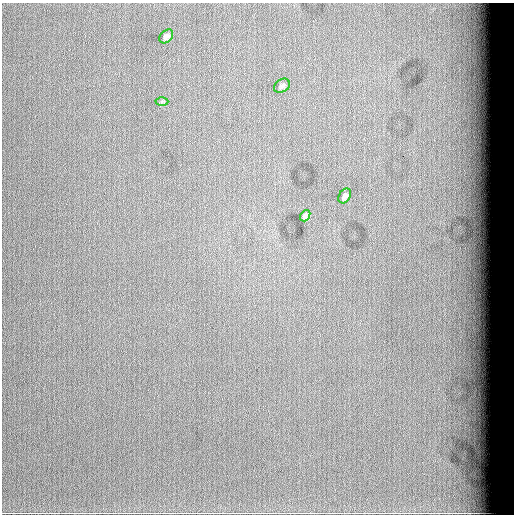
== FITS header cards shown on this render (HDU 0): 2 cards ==
NAXIS1  =                  512
NAXIS2  =                  512

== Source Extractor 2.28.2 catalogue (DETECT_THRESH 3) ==
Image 512 x 512 px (HDU 0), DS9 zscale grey, 1 PNG px = 1 image px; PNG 516 x 516 px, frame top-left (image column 1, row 512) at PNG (2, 3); each listed source drawn as its Kron ellipse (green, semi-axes under 4 px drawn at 4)
Background 61000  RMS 17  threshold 52.1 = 3 sigma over >= 5 px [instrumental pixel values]
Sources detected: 5; all 5 listed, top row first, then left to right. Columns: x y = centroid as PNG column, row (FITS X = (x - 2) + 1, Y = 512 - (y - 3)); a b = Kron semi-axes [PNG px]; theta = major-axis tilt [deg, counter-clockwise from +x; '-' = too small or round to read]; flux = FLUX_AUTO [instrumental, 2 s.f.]
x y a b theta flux
166 36 8 5 45 4500
282 86 8 6 34 3400
162 101 6 4 1 1900
345 196 8 5 58 3700
305 216 6 4 52 3600